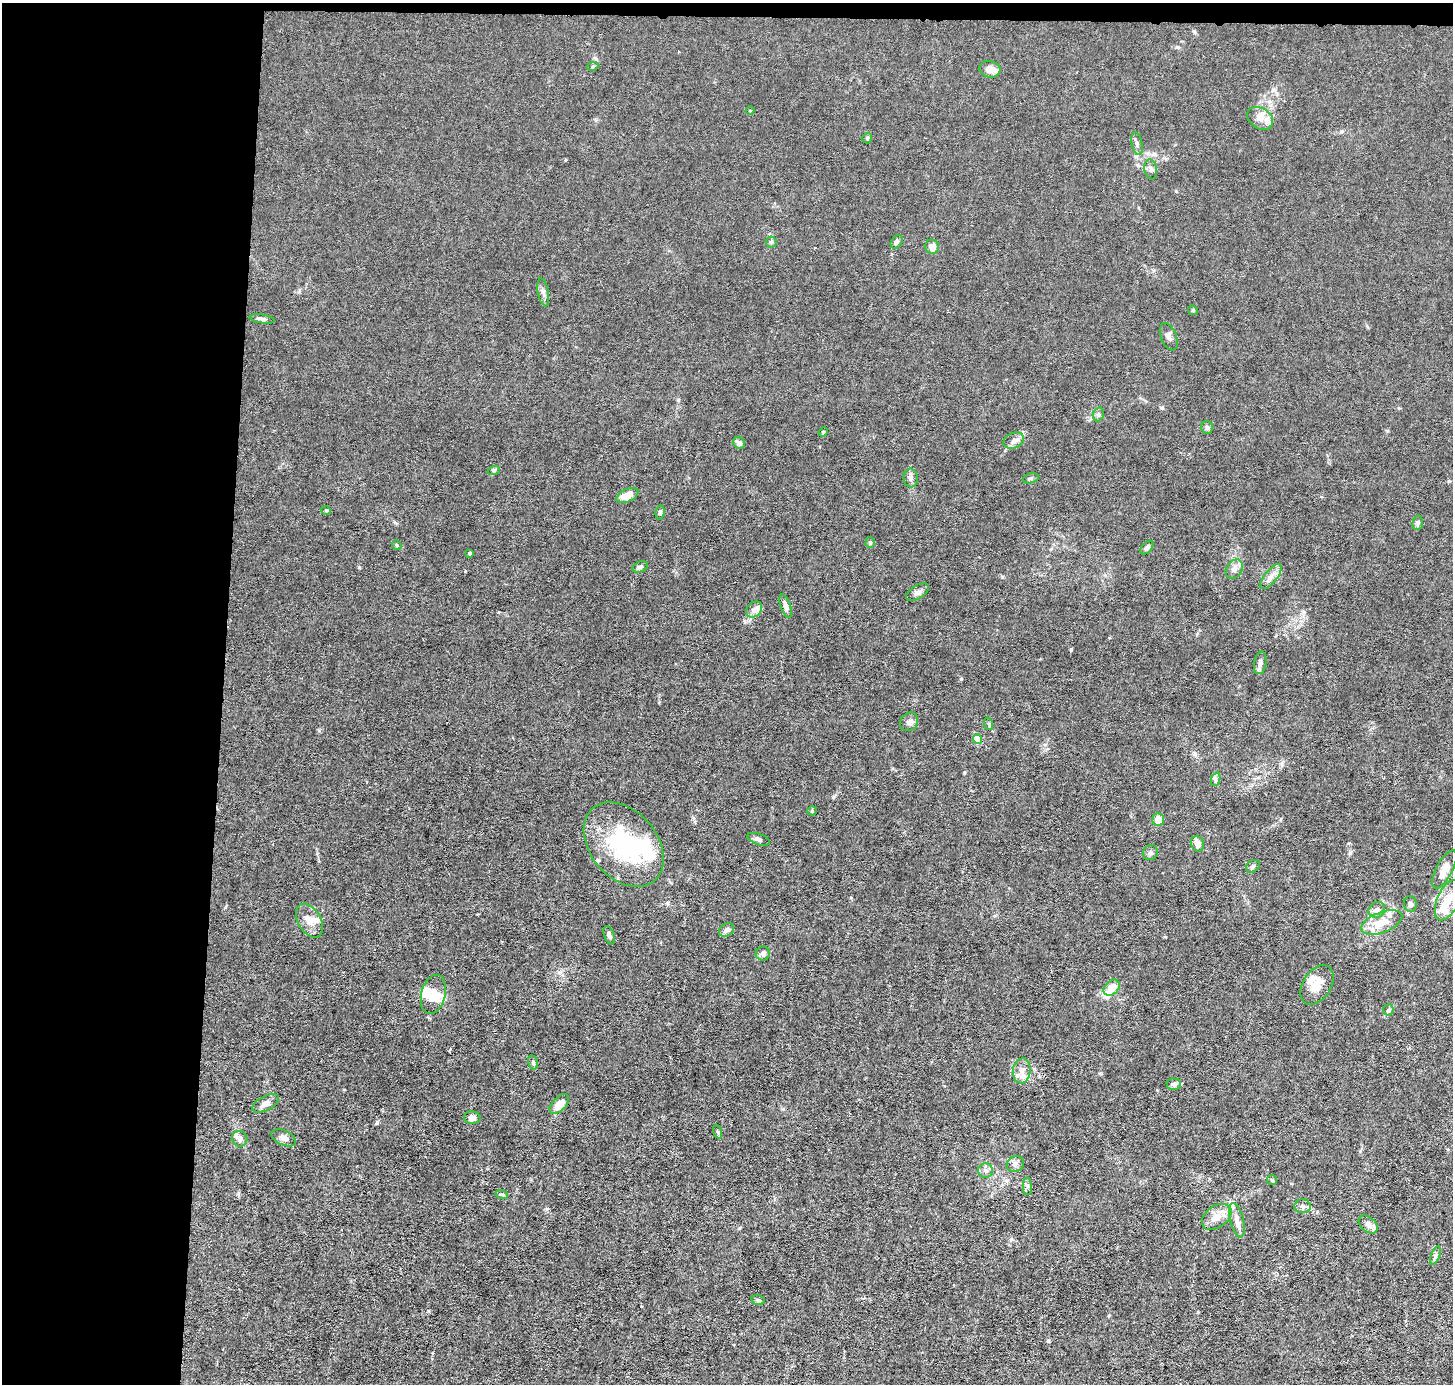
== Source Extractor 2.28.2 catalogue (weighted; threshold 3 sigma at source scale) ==
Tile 1 of 3 x 3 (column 1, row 1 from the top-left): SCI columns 1-1451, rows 2902-4283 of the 4354 x 4384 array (HDU 1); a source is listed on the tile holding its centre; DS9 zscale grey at full resolution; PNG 1455 x 1386 px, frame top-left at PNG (2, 3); each listed source drawn as its Kron ellipse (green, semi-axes under 4 px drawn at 4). Shown black and unused: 16% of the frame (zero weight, under 3 of 6 exposures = <1% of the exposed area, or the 3 px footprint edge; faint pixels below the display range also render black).
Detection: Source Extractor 2.28.2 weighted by HDU 2 'WHT'; one run over the whole footprint, this tile lists its part. Background 0.0122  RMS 0.0027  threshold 0.0111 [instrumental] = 3 sigma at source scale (4.09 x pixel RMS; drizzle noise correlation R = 1.36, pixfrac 0.8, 0.05/0.05 arcsec/px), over >= 5 px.
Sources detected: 99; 3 inside a brighter object's white glare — neither listed nor drawn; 15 inside a brighter listed object's ellipse — not listed separately; the other 81 listed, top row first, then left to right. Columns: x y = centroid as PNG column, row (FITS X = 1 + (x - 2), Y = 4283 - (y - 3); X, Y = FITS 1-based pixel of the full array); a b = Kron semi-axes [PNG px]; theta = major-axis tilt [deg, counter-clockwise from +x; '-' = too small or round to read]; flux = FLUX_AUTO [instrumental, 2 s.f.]
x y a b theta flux
593 66 5 3 - 0.3
990 69 10 8 -15 2
750 110 4 3 - 0.21
1260 118 14 10 -32 2.2
867 138 5 5 - 0.42
1137 144 12 5 -78 0.83
1151 169 10 6 -80 0.81
771 242 5 5 - 0.48
897 242 7 5 56 0.68
932 247 7 6 - 1.9
543 292 14 5 -80 0.97
1193 310 5 4 - 0.33
262 319 13 4 -9 0.77
1169 337 14 7 -69 1.1
1098 414 7 5 72 0.54
1207 427 7 5 -73 0.58
823 432 5 4 - 0.25
1014 441 11 7 23 1.2
739 443 6 5 - 1
494 470 6 4 19 0.39
911 478 9 7 -82 0.87
1031 478 8 5 17 0.47
627 495 12 6 24 3
326 510 5 4 - 0.3
660 512 7 4 83 0.49
1418 523 7 5 83 0.58
870 542 5 4 - 0.46
397 545 5 4 - 0.33
1147 548 8 5 47 0.61
470 553 3 3 - 0.41
640 567 8 5 22 0.61
1234 569 10 7 56 1.3
1271 577 15 6 52 1.5
918 592 13 6 32 1.1
786 606 12 5 -71 1.4
754 610 9 7 42 1.1
1260 663 11 6 81 0.97
909 722 10 8 48 1
989 724 6 4 -72 0.33
977 739 4 4 - 6.6
1216 779 7 4 71 0.57
812 811 5 4 - 0.26
1158 819 6 5 - 2.4
759 839 12 5 -19 0.87
1198 844 8 6 -73 1.9
624 845 47 33 -49 26
1150 853 8 7 - 0.68
1253 866 7 5 35 0.63
1444 869 21 8 62 2.9
1448 900 22 10 65 4
1410 904 8 6 -84 0.74
1377 910 8 7 - 1.1
310 921 18 11 -59 3.1
1382 922 21 10 21 4.9
727 930 8 6 33 1
609 935 9 5 -71 0.77
763 953 7 7 - 0.7
1317 985 22 14 58 3.7
1112 988 9 6 46 3.5
433 994 20 12 77 2.9
1388 1010 5 5 - 0.41
533 1062 7 5 -75 0.42
1022 1071 12 9 85 1.9
1174 1084 7 6 - 0.92
266 1103 14 7 27 1.3
559 1104 12 6 45 3
472 1118 8 6 -4 1.1
718 1132 7 3 -71 0.37
284 1138 13 7 -24 1.3
240 1139 8 7 - 1.3
1015 1164 9 7 31 0.98
986 1171 7 7 - 0.89
1272 1180 5 4 - 0.39
1027 1186 8 4 -90 0.56
502 1195 6 4 -19 0.38
1303 1206 8 7 - 0.93
1217 1217 16 11 36 2.8
1237 1220 17 6 -76 2
1368 1224 11 7 -41 1.1
1435 1255 10 3 69 0.52
758 1300 7 4 -14 0.57
Unlisted compact peaks at least as high as the median listed source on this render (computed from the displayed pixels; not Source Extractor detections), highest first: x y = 1071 649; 961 679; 359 567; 377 1122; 428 1311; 739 1228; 1048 1341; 964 773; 319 730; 1162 408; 225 907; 833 797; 678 400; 1387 431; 547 1209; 1342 131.